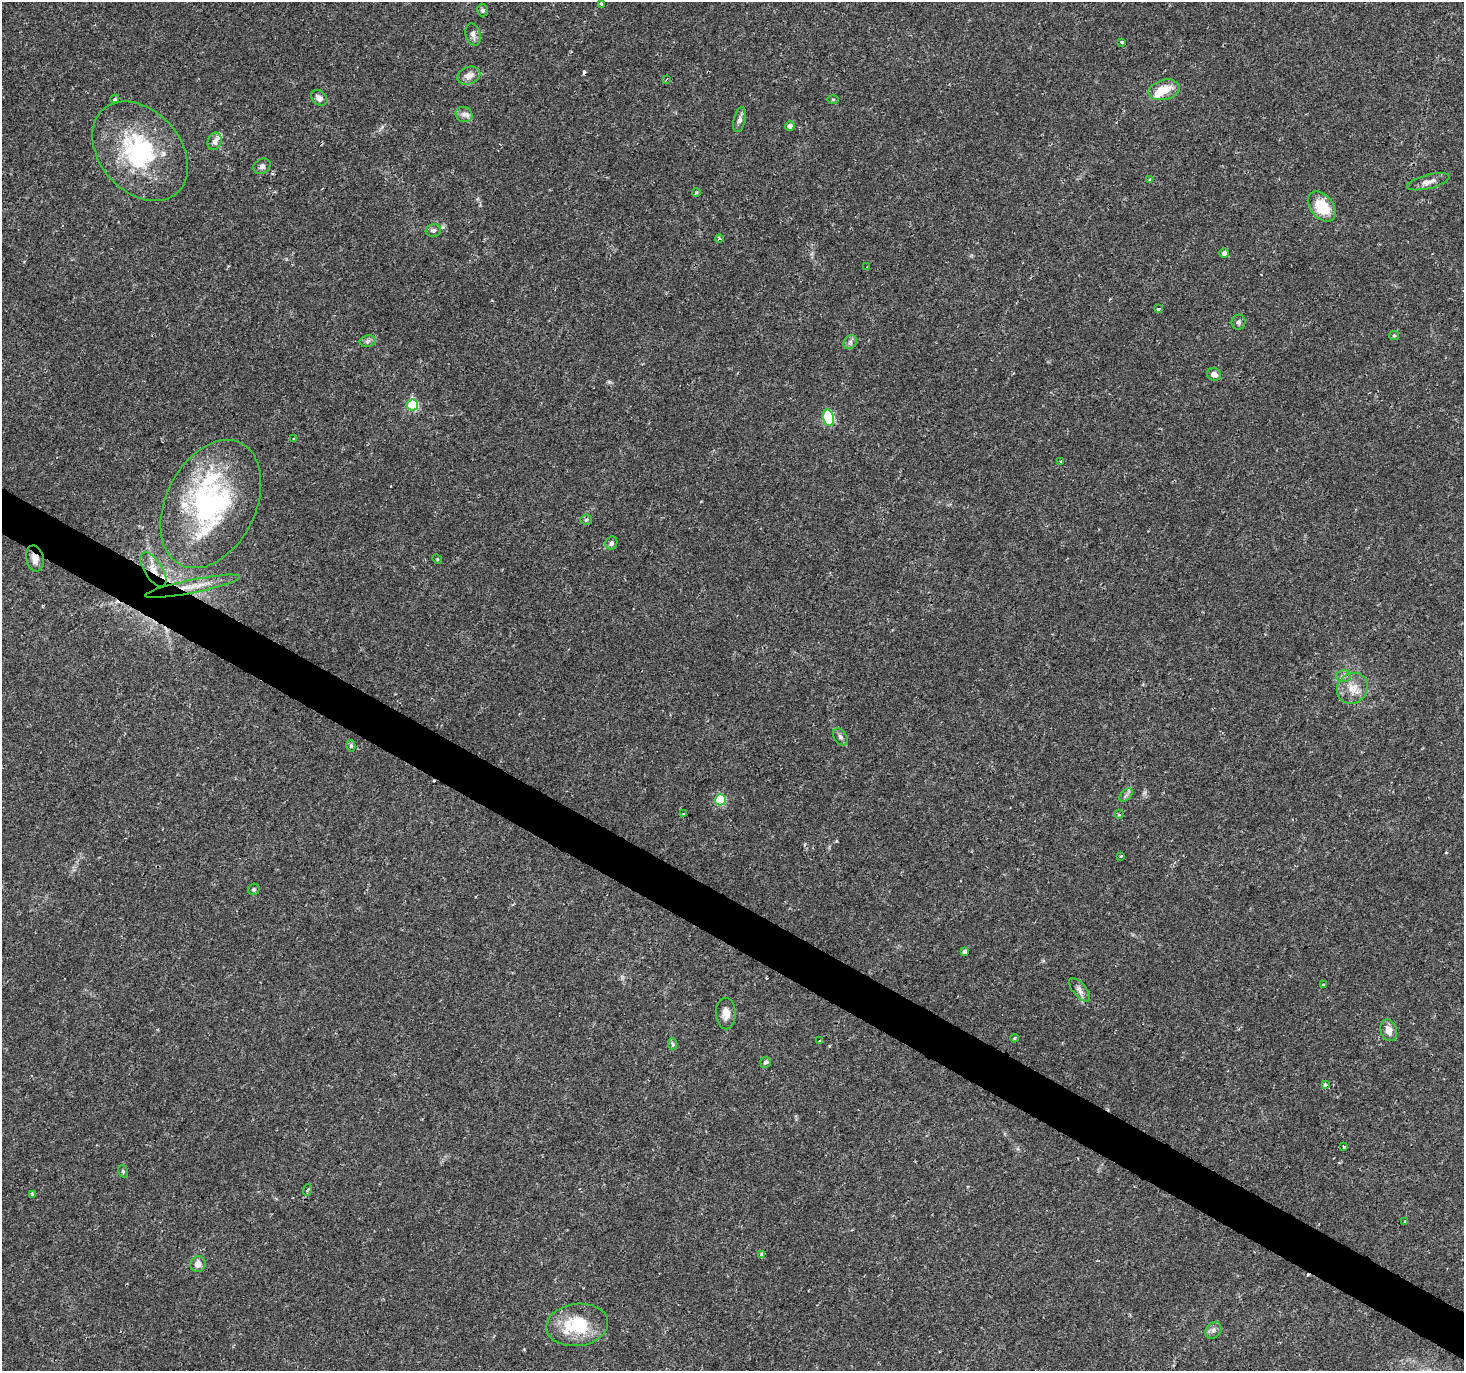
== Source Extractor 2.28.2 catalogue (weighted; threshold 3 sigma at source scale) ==
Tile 6 of 4 x 4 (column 2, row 2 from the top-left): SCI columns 1463-2924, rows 2933-4301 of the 5854 x 5930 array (HDU 1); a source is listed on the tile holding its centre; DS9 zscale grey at full resolution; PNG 1466 x 1373 px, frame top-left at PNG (2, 2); each listed source drawn as its Kron ellipse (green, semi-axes under 4 px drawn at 4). Shown black and unused: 3% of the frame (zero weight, under 2 of 3 exposures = <1% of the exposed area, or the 3 px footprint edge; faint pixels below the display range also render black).
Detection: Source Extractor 2.28.2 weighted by HDU 2 'WHT'; one run over the whole footprint, this tile lists its part. Background 0.0162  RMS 0.0025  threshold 0.0112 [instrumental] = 3 sigma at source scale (4.5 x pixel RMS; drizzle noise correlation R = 1.50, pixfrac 1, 0.0396/0.0396 arcsec/px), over >= 5 px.
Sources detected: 83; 2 inside a brighter object's white glare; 5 cosmic-ray / hot-pixel residue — neither listed nor drawn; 6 inside a brighter listed object's ellipse — not listed separately; the other 70 listed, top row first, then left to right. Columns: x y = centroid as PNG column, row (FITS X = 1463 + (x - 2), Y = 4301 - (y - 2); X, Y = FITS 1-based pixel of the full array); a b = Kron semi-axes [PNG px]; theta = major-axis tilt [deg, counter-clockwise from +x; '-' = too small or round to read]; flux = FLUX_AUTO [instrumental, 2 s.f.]
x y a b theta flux
601 4 3 3 - 0.72
482 10 6 5 - 0.54
473 35 11 7 -73 1.2
1122 42 3 3 - 0.92
469 76 12 8 21 2
667 79 3 2 - 0.2
1164 90 16 10 14 4.7
319 98 9 7 -42 1.2
115 99 4 3 - 0.33
833 99 6 4 1 0.26
464 114 8 7 - 1.1
740 120 13 6 76 0.98
790 126 5 4 - 1.1
215 141 9 7 70 1.2
140 151 56 40 -49 28
262 166 9 7 33 0.88
1149 179 4 3 - 0.24
1428 182 22 7 14 1.7
696 193 4 3 - 0.4
1322 207 17 11 -51 7.2
433 230 7 6 - 0.79
719 238 4 4 - 0.36
1224 253 5 4 - 0.96
867 267 3 2 - 0.18
1158 309 3 3 - 0.9
1238 322 7 7 - 0.67
1394 335 5 4 - 0.32
368 341 8 5 12 0.66
850 342 7 6 - 0.75
1214 374 7 6 - 1.5
413 405 5 5 - 18
828 418 8 5 -77 26
293 439 3 2 - 0.24
1061 461 3 3 - 0.63
211 504 68 45 63 46
586 520 5 5 - 0.46
611 543 7 5 63 0.75
35 559 13 8 -78 1.7
437 559 5 4 - 0.25
153 569 19 9 -57 3.1
192 586 48 6 11 4.6
1343 676 7 6 - 0.76
1352 688 16 14 43 3.5
840 737 9 6 -55 0.77
351 746 6 4 -78 0.41
1126 795 8 5 44 0.53
720 800 5 5 - 17
683 814 4 2 - 0.23
1119 814 5 4 - 0.44
1121 856 3 3 - 0.45
254 889 6 5 - 0.44
964 951 4 4 - 0.8
1323 985 3 3 - 0.72
1079 990 14 6 -50 1.3
726 1013 16 10 -88 2.1
1389 1030 11 8 -72 2
1014 1038 4 3 - 0.33
820 1041 3 3 - 0.39
673 1044 6 4 -87 0.37
765 1062 5 5 - 0.68
1325 1085 3 3 - 0.71
1344 1147 4 3 - 0.29
123 1171 6 4 -71 0.35
307 1190 6 3 69 0.3
32 1194 3 3 - 0.34
1405 1221 3 3 - 0.41
761 1254 4 3 - 1.4
198 1264 8 7 - 1.8
577 1325 31 21 7 13
1213 1330 9 7 49 0.98
Overlapping masked pixels (flux is a lower limit): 2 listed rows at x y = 35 559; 153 569